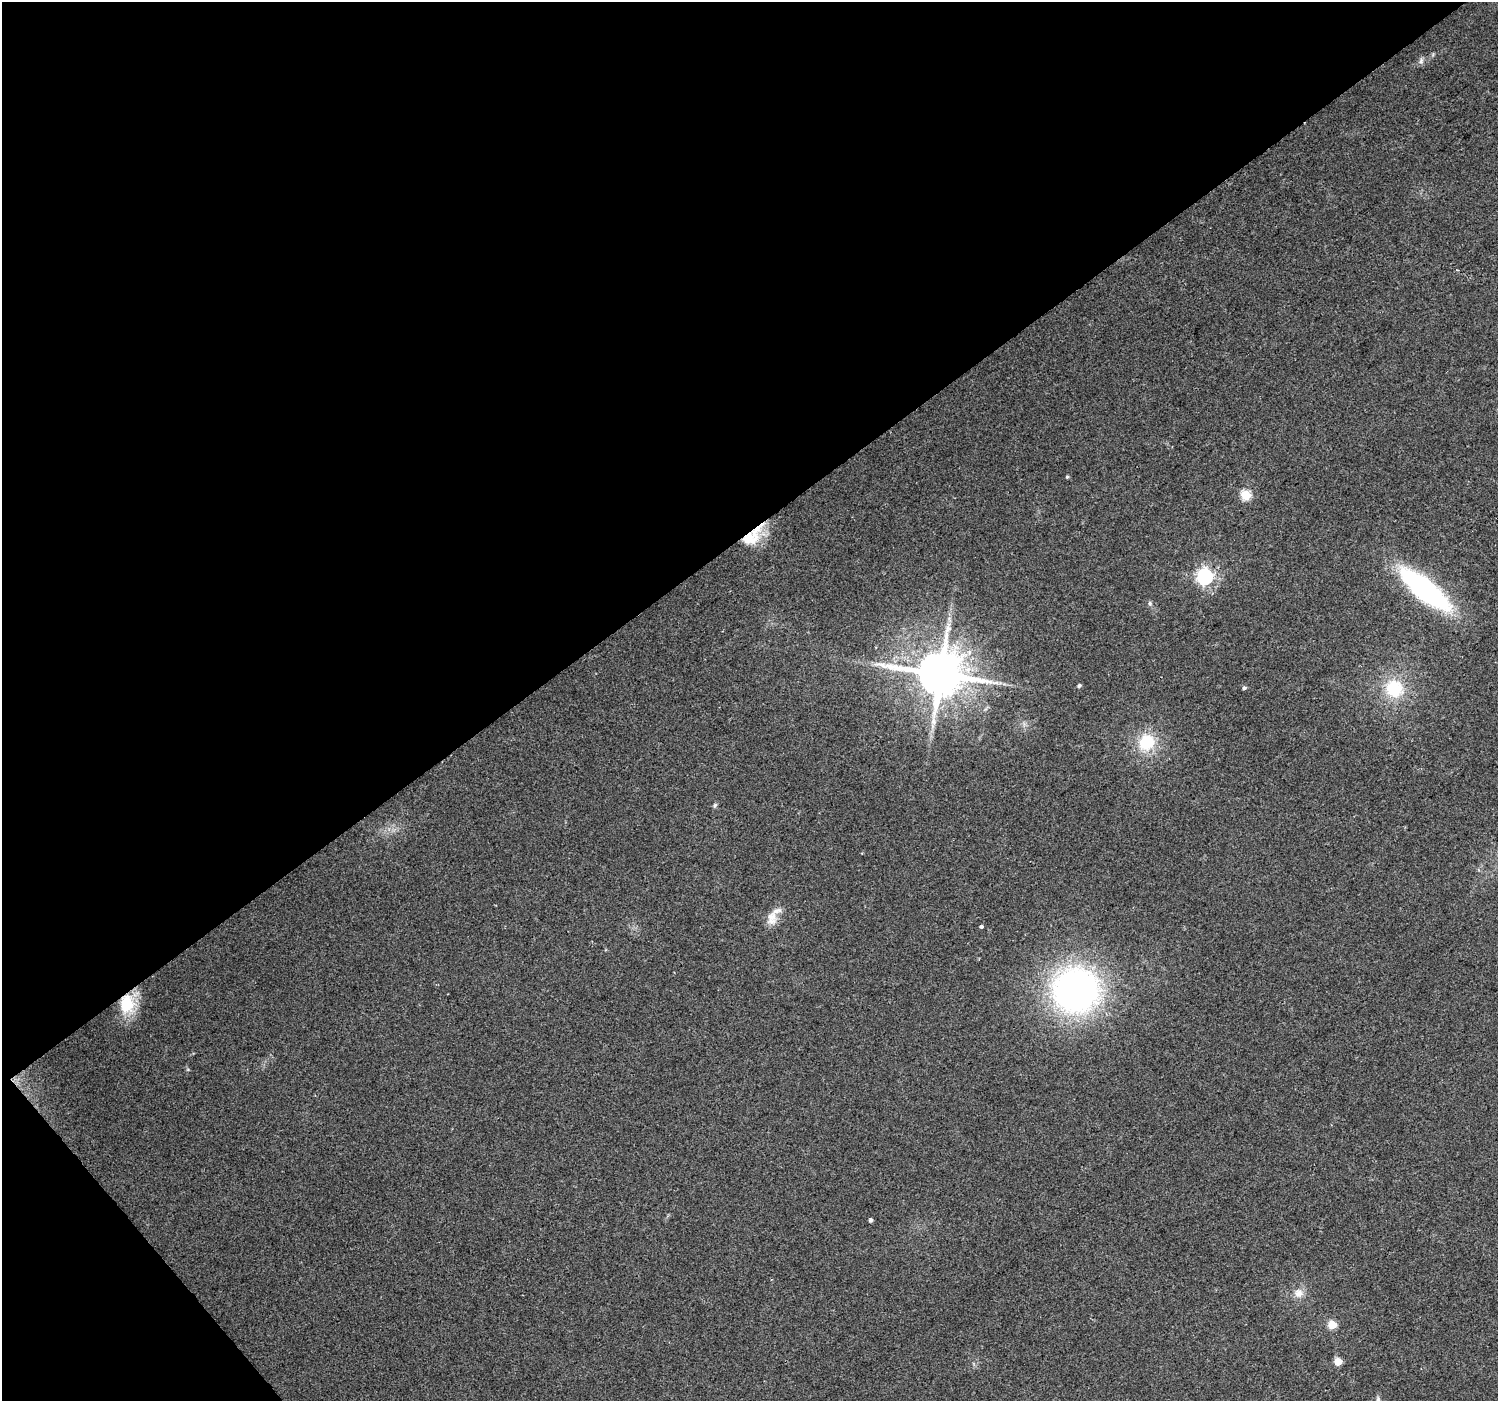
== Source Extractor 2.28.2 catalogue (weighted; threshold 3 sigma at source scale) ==
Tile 5 of 4 x 4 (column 1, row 2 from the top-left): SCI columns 4-1499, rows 2997-4395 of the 5985 x 5930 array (HDU 1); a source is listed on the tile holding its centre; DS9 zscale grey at full resolution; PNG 1500 x 1403 px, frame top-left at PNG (2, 2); no overlay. Shown black and unused: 40% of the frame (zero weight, under 2 of 3 exposures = <1% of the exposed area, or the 3 px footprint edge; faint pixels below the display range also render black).
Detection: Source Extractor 2.28.2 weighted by HDU 2 'WHT'; one run over the whole footprint, this tile lists its part. Background 0.114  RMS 0.009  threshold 0.0403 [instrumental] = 3 sigma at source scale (4.5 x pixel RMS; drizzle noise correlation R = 1.50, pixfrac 1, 0.0396/0.0396 arcsec/px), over >= 5 px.
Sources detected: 23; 1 inside a brighter listed object's ellipse — not listed separately; the other 22 listed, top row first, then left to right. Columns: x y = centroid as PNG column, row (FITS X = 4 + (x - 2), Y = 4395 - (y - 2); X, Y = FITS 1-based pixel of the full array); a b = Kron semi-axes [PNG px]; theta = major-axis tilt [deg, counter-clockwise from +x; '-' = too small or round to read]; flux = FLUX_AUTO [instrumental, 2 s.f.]
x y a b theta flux
1421 61 8 6 87 2.8
1067 477 4 3 - 1.2
1246 495 5 5 - 51
752 536 36 15 45 28
1205 577 7 6 - 280
1425 589 50 16 -39 210
1150 603 8 4 -82 1.6
940 674 14 12 2 4500
1079 685 4 4 - 2.1
1244 688 5 4 - 1.8
1394 689 24 23 - 40
1146 742 19 17 50 35
715 805 8 5 70 1.7
772 917 16 10 -17 9.4
981 926 3 3 - 4.3
1075 990 37 36 - 400
127 1004 25 20 -89 34
870 1220 4 4 - 2.1
1299 1293 13 12 - 8.4
1332 1325 5 5 - 35
1338 1362 5 5 - 26
1378 1400 9 5 -84 2.2
Overlapping masked pixels (flux is a lower limit): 2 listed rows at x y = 752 536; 127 1004
Isophote crosses this tile's border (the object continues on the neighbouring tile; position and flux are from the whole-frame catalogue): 1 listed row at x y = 1378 1400